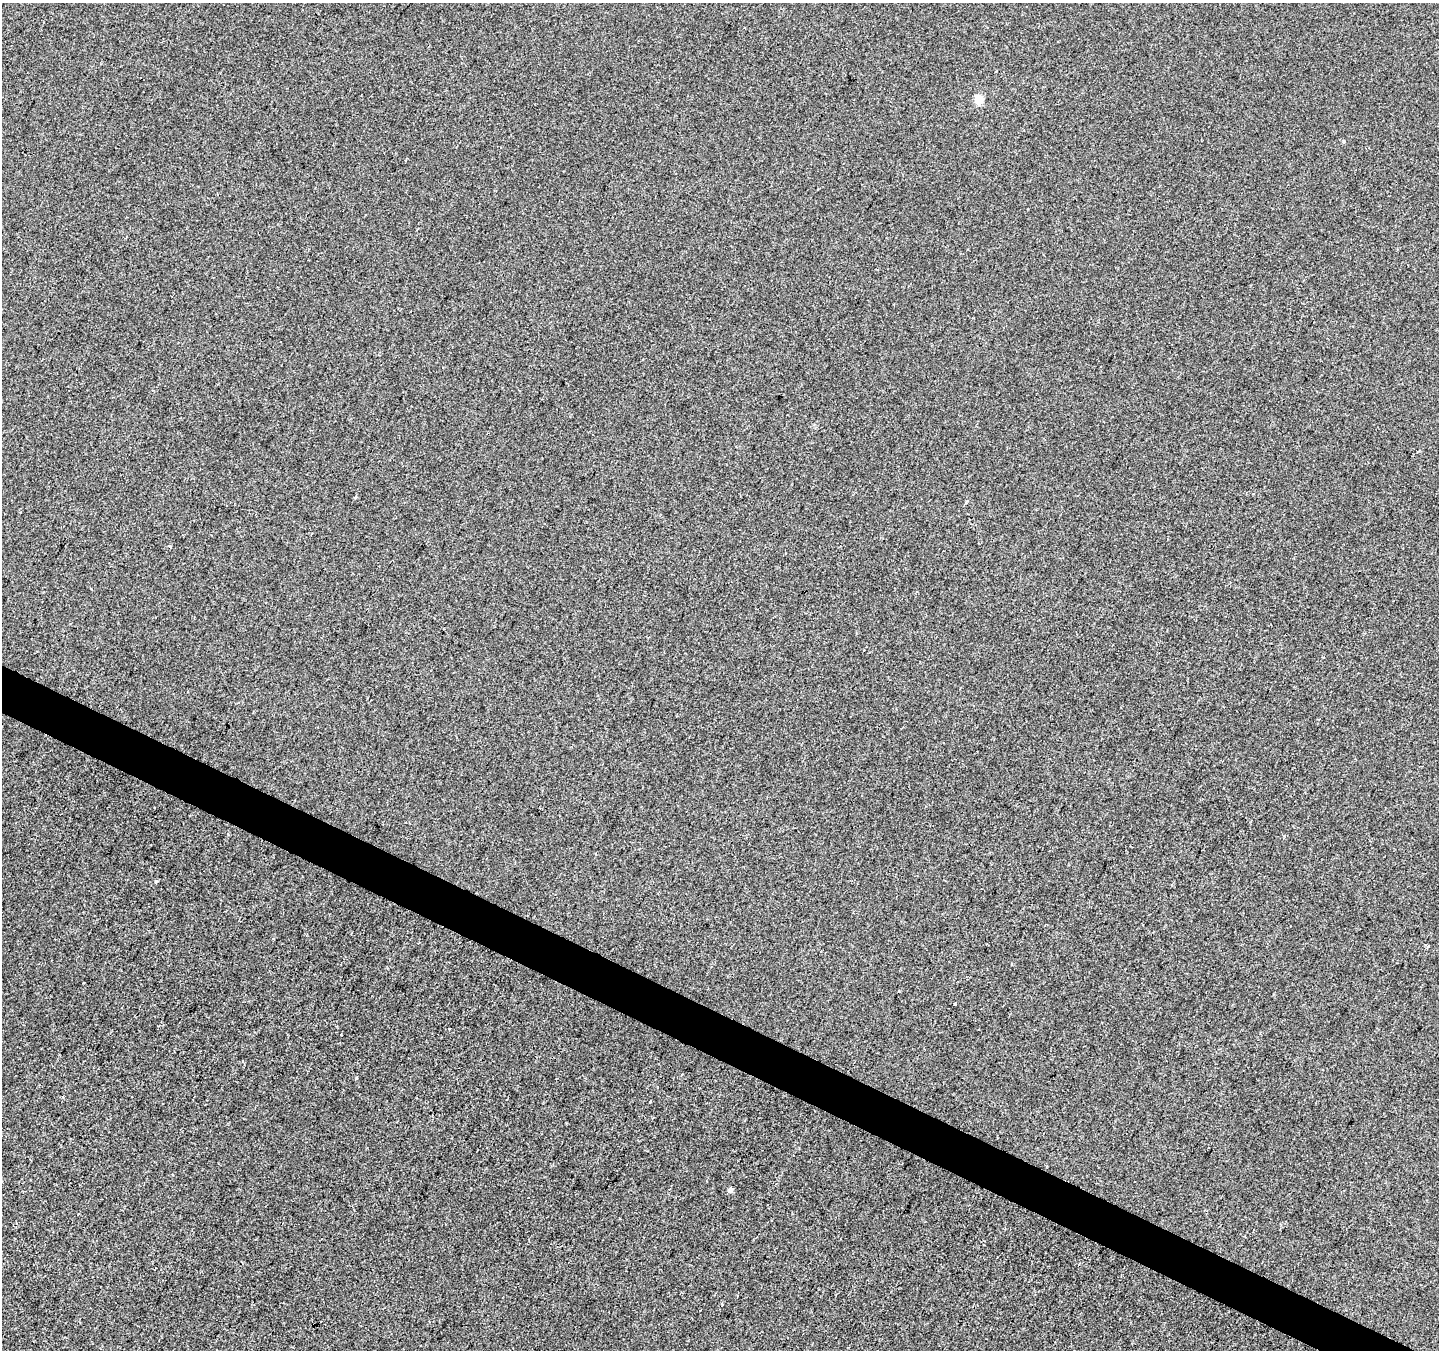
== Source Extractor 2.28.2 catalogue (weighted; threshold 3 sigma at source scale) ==
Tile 6 of 4 x 4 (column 2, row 2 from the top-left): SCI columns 1443-2879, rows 2959-4306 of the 5752 x 5851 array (HDU 1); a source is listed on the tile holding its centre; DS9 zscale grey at full resolution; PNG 1441 x 1352 px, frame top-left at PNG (2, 3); no overlay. Shown black and unused: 3% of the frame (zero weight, under 2 of 3 exposures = <1% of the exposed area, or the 3 px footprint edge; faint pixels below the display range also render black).
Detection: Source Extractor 2.28.2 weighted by HDU 2 'WHT'; one run over the whole footprint, this tile lists its part. Background -3.62e-04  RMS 0.0045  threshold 0.0203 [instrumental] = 3 sigma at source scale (4.5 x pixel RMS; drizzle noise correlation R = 1.50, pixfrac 1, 0.0396/0.0396 arcsec/px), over >= 5 px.
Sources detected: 12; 2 cosmic-ray / hot-pixel residue — not listed; the other 10 listed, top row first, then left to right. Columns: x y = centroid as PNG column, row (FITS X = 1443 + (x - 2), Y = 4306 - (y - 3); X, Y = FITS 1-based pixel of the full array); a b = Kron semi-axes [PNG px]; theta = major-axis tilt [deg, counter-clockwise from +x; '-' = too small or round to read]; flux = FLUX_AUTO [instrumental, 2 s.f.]
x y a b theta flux
745 28 2 2 - 0.33
979 100 5 5 - 17
1343 141 5 3 - 0.42
355 497 3 3 - 0.88
156 881 3 3 - 0.7
955 1004 3 2 - 0.59
356 1078 5 3 - 0.42
650 1102 3 2 - 0.67
1209 1148 3 2 - 0.75
730 1190 4 4 - 2.4